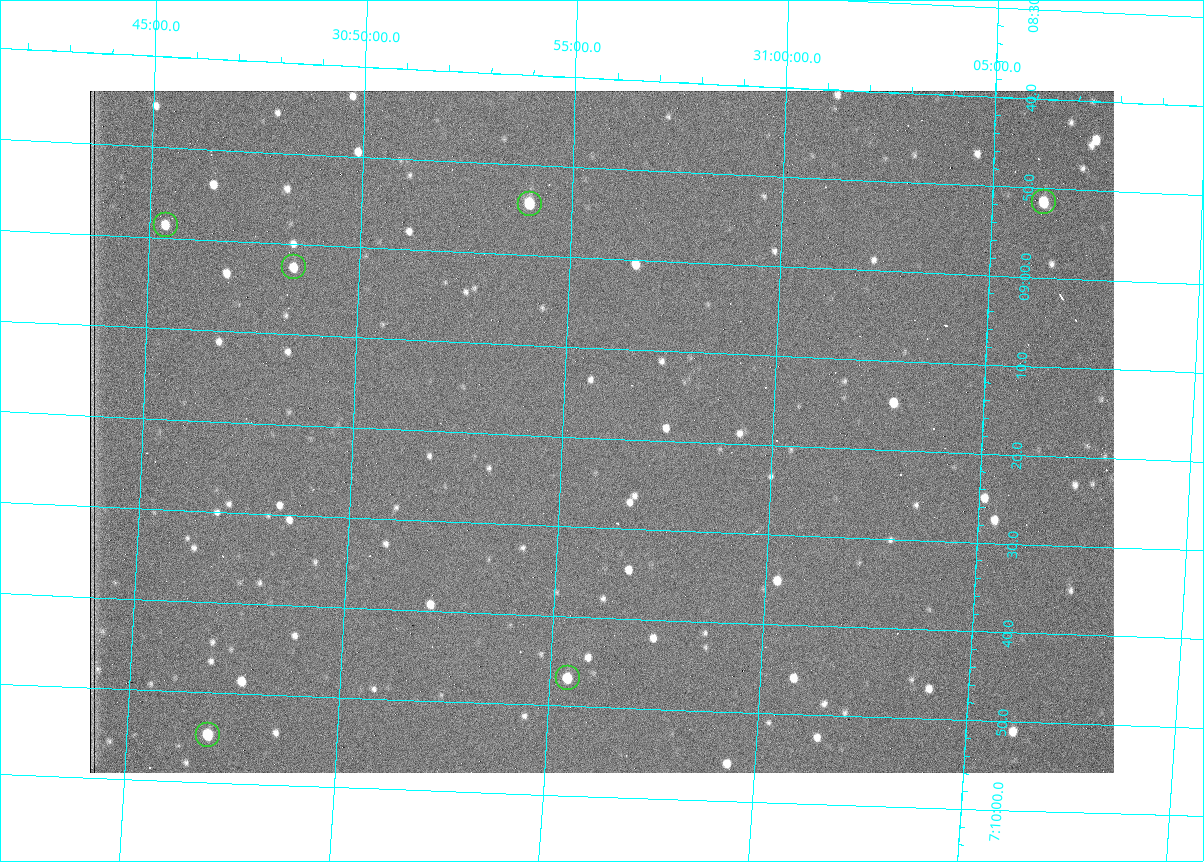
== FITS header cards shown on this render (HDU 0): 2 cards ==
NAXIS1  =                 1024 /fastest changing axis
NAXIS2  =                  682 /next to fastest changing axis

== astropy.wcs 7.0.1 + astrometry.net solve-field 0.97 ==
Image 1024 x 682 px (HDU 0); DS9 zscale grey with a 90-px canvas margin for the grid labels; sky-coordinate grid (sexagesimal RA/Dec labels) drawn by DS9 from the SOLVED WCS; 6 Tycho-2 reference stars matched to detected sources circled (green)
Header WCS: RA---TAN/DEC--TAN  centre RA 07:09:19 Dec +30:56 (107.33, +30.93 deg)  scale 1.43 arcsec/px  FOV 24.4' x 16.3'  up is -93 deg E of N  parity flipped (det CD > 0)
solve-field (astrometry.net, Tycho-2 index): VERIFIED the header's WCS against the Tycho-2 star catalogue (6 matches, 0 conflicts) and refined it, rather than solving blind
Solved WCS: RA---TAN-SIP/DEC--TAN-SIP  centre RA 07:09:19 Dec +30:56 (107.33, +30.93 deg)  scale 1.43 arcsec/px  FOV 24.4' x 16.3'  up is -93 deg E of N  parity flipped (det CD > 0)
The solver's refit moves the header's centre by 3.6 arcsec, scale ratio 0.9997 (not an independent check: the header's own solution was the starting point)
Tycho-2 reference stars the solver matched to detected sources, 6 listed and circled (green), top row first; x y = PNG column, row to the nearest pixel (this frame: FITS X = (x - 90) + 1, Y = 682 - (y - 91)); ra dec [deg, ICRS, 3 dp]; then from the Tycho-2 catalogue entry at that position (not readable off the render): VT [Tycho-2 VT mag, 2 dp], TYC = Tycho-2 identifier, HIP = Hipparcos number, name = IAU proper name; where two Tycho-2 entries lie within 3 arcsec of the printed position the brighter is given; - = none
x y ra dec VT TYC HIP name
1044 202 107.215 +31.104 11.64 2438-821-1 - -
530 204 107.226 +30.900 10.76 2438-883-1 - -
166 225 107.244 +30.756 12.13 2438-718-1 - -
294 267 107.261 +30.807 12.26 2438-856-1 - -
568 678 107.445 +30.924 11.38 2438-1056-1 - -
208 735 107.478 +30.782 11.68 2438-545-1 - -